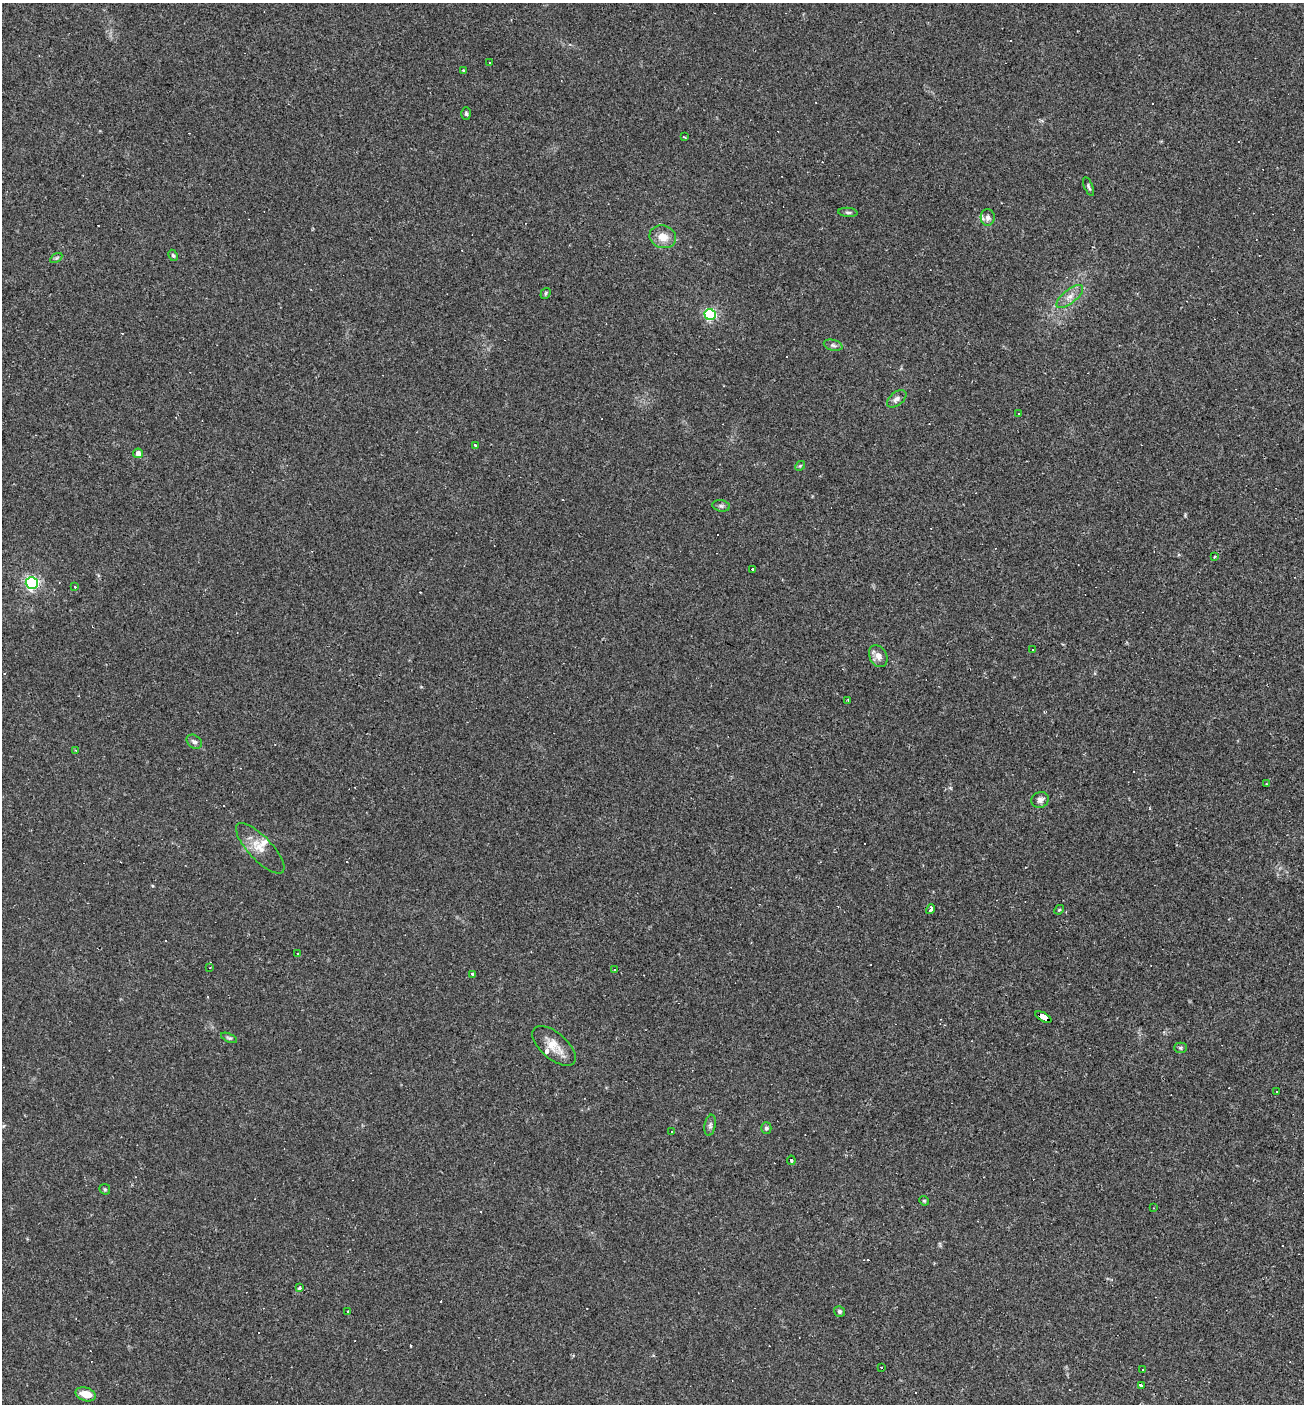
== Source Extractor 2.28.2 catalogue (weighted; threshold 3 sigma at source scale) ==
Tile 6 of 4 x 4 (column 2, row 2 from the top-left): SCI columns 1440-2741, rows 2804-4205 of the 5617 x 5606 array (HDU 1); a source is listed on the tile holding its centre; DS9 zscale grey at full resolution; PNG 1306 x 1406 px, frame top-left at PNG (2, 3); each listed source drawn as its Kron ellipse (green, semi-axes under 4 px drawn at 4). Shown black and unused: <1% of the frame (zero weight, under 2 of 3 exposures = <1% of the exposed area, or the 3 px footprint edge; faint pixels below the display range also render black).
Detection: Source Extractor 2.28.2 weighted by HDU 2 'WHT'; one run over the whole footprint, this tile lists its part. Background 0.0488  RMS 0.0049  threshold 0.0221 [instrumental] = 3 sigma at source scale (4.5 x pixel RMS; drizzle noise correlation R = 1.50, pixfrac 1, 0.05/0.05 arcsec/px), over >= 5 px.
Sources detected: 84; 24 cosmic-ray / hot-pixel residue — neither listed nor drawn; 3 inside a brighter listed object's ellipse — not listed separately; the other 57 listed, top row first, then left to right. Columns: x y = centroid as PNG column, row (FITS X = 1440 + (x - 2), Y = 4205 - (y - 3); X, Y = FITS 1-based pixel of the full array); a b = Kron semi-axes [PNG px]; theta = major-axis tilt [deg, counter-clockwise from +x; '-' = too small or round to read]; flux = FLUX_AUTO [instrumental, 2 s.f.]
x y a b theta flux
490 62 3 2 - 0.54
463 70 4 3 - 0.46
466 114 6 4 -86 0.84
684 137 4 2 - 0.53
1089 187 10 3 -67 0.83
848 212 9 4 -5 1.1
988 217 8 7 - 1.8
663 237 13 11 -19 5.8
173 255 6 4 -63 0.69
56 258 6 4 34 0.74
546 293 6 4 56 0.78
1070 297 16 6 39 3.5
710 314 5 5 - 82
833 345 9 5 -14 1.3
897 399 11 6 38 2
1019 414 2 2 - 0.31
475 445 4 3 - 0.96
138 453 5 5 - 3.2
800 466 5 4 - 0.6
721 506 9 5 -9 1.2
1215 556 3 3 - 0.67
752 569 3 2 - 2.5
32 583 6 6 - 110
75 587 2 2 - 0.44
1033 649 3 2 - 0.3
878 656 11 8 -60 3.5
848 701 4 2 - 0.83
194 742 8 6 -38 1.6
76 750 3 2 - 0.37
1266 783 3 2 - 0.37
1040 800 9 7 25 2
260 848 33 12 -47 7.8
930 909 5 3 - 4.4
1059 910 5 4 - 0.53
298 953 3 3 - 1.3
210 968 3 2 - 0.34
615 969 2 2 - 0.37
473 974 3 3 - 0.9
1043 1017 9 4 -29 160
229 1038 9 4 -23 0.84
554 1046 26 13 -40 7.6
1180 1048 6 5 - 0.86
1276 1091 3 3 - 4
710 1125 10 5 80 1.3
766 1128 5 5 - 1.2
672 1131 3 3 - 3
791 1160 5 3 - 0.79
105 1189 6 5 - 0.69
924 1201 5 4 - 0.63
1153 1208 3 2 - 0.33
300 1287 3 3 - 2.8
839 1311 6 5 - 0.95
348 1312 3 2 - 0.46
881 1368 3 2 - 0.83
1143 1369 2 2 - 0.35
1142 1385 4 3 - 9.6
86 1394 10 6 -16 6.7
Overlapping masked pixels (flux is a lower limit): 1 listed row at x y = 1043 1017